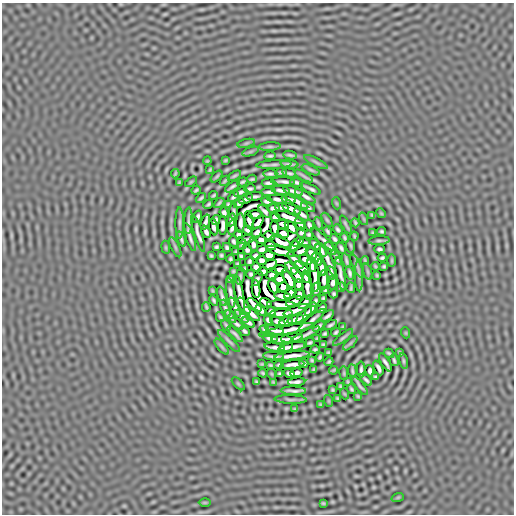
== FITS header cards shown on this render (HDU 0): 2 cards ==
NAXIS1  =                  512
NAXIS2  =                  512

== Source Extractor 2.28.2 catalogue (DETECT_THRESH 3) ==
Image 512 x 512 px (HDU 0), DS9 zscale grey, 1 PNG px = 1 image px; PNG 516 x 516 px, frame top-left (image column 1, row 512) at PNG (2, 3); each listed source drawn as its Kron ellipse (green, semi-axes under 4 px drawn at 4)
Background -2.26e-06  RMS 1.5e-04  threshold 4.47e-04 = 3 sigma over >= 5 px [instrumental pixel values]
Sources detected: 312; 7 with non-positive FLUX_AUTO (blend fragments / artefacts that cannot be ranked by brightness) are neither listed nor drawn; the other 305 listed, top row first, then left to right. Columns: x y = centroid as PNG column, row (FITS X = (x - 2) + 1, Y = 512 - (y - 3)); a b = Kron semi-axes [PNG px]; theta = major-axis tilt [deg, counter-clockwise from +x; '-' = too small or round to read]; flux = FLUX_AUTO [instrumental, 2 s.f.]
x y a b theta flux
246 143 9 3 13 0.014
270 147 11 3 3 0.02
250 152 8 3 19 0.016
290 155 6 2 -11 0.02
270 156 6 3 6 0.019
225 160 3 2 - 0.011
207 161 4 3 - 0.0096
316 162 13 3 -26 0.019
289 164 9 2 -6 0.026
274 165 18 4 3 0.022
210 170 4 2 - 0.011
311 170 9 3 -25 0.022
281 172 6 2 5 0.017
289 173 7 2 -12 0.022
175 174 5 2 - 0.012
270 174 7 3 -1 0.023
217 176 7 3 45 0.015
234 176 7 3 32 0.017
304 176 10 2 -31 0.022
252 179 5 2 - 0.015
225 181 6 2 45 0.016
179 182 3 2 - 0.01
191 182 7 3 37 0.011
242 182 5 2 - 0.018
283 182 12 3 -3 0.035
297 182 6 3 -18 0.023
268 183 7 3 4 0.025
232 187 8 3 33 0.027
250 189 6 3 11 0.021
310 189 11 2 -25 0.031
196 190 5 2 - 0.015
281 190 9 3 -8 0.032
293 191 10 3 -16 0.03
241 192 7 3 22 0.027
269 192 7 3 2 0.027
213 195 4 2 - 0.014
255 196 8 3 6 0.025
305 196 12 3 -32 0.037
234 197 6 3 44 0.021
201 198 6 2 42 0.018
246 199 7 3 27 0.023
277 199 9 3 -5 0.025
288 199 7 3 -14 0.03
267 201 6 3 -8 0.023
297 202 12 3 -29 0.034
219 203 6 2 45 0.015
239 203 6 3 42 0.022
336 203 6 4 -71 0.0084
208 204 5 3 - 0.016
228 205 4 3 - 0.014
308 207 7 3 -23 0.017
273 208 6 3 4 0.021
282 208 7 3 -2 0.021
292 209 10 3 -23 0.044
234 211 8 3 88 0.011
265 211 8 3 -46 0.016
224 212 5 4 - 0.021
381 213 5 4 - 0.0093
255 214 7 4 1 0.02
302 214 8 3 -37 0.035
372 215 3 3 - 0.011
198 217 6 3 73 0.024
275 217 5 4 - 0.032
289 217 15 3 -20 0.045
364 219 6 4 -71 0.011
216 220 5 3 - 0.014
231 220 6 3 81 0.018
327 220 8 3 -58 0.015
188 221 13 2 88 0.032
249 221 9 4 -75 0.0034
205 222 8 3 70 0.032
258 222 8 4 52 0.026
180 223 15 3 90 0.029
240 223 10 3 89 0.037
318 223 6 3 -72 0.018
355 223 4 2 - 0.014
283 224 6 4 -20 0.04
300 224 7 3 -60 0.02
223 225 9 3 88 0.033
309 225 6 3 -66 0.024
346 225 10 2 -62 0.018
214 227 8 4 -79 0.016
232 227 7 3 81 0.021
291 227 8 4 -45 0.0097
275 228 7 4 -83 0.03
338 229 5 3 - 0.02
247 230 5 4 - 0.02
328 231 6 3 -62 0.019
382 231 4 3 - 0.016
206 232 6 3 -63 0.029
257 232 5 3 - 0.027
301 232 5 4 - 0.015
283 233 6 4 -22 0.047
373 233 3 2 - 0.01
198 234 19 3 -74 0.028
239 234 4 4 - 0.023
309 234 4 3 - 0.016
269 236 6 4 -16 0.02
354 236 4 2 - 0.013
190 237 14 2 -72 0.039
345 238 5 3 - 0.017
181 239 8 2 -69 0.024
246 239 9 3 11 0.0028
322 239 15 3 -44 0.031
335 239 5 3 - 0.021
261 240 5 4 - 0.031
379 240 11 3 5 0.019
234 241 5 3 - 0.019
281 242 12 4 -22 0.037
298 242 6 3 29 0.021
305 243 6 3 -25 0.0043
253 244 6 3 -72 0.018
315 244 7 3 -45 0.027
242 245 5 3 - 0.0054
270 245 6 4 -19 0.031
294 246 5 3 - 0.024
351 246 7 3 -84 0.014
166 247 6 3 -81 0.011
175 247 11 3 -64 0.016
216 247 4 3 - 0.016
227 247 4 3 - 0.018
331 248 7 3 -58 0.023
341 248 6 3 -60 0.022
262 249 6 4 11 0.024
379 249 5 3 - 0.02
247 250 5 4 - 0.014
321 250 7 3 -57 0.025
280 251 15 3 -14 0.019
301 251 9 4 29 0.029
236 252 3 3 - 0.014
311 253 7 3 -44 0.036
221 255 4 3 - 0.015
269 255 6 4 -4 0.043
211 256 4 3 - 0.014
241 256 4 4 - 0.016
255 256 5 4 - 0.016
336 257 8 3 -62 0.024
382 258 4 3 - 0.017
230 259 4 3 - 0.016
317 259 7 3 -61 0.027
262 260 5 4 - 0.024
295 260 11 3 -49 0.032
306 260 6 4 -30 0.036
346 260 7 2 -74 0.022
249 261 5 3 - 0.019
328 261 17 3 -63 0.021
365 261 4 2 - 0.013
392 261 6 3 90 0.012
237 264 4 3 - 0.013
270 265 7 3 22 0.036
311 266 7 4 -65 0.026
357 266 12 2 -65 0.021
375 266 4 2 - 0.01
384 266 4 3 - 0.014
256 267 4 4 - 0.023
291 268 7 3 -43 0.035
302 268 9 3 -41 0.054
322 268 8 3 -75 0.033
245 269 4 3 - 0.013
279 270 8 4 4 0.043
233 271 3 2 - 0.011
263 272 5 4 - 0.025
368 272 8 3 -71 0.012
331 273 7 3 -77 0.018
350 273 7 3 -77 0.025
251 274 4 3 - 0.017
272 274 6 4 42 0.029
341 274 17 3 -79 0.044
315 275 17 3 -86 0.03
359 275 16 2 90 0.022
377 275 3 2 - 0.011
240 276 8 2 81 0.016
297 276 8 3 -57 0.052
306 277 6 3 -77 0.042
230 279 4 3 - 0.015
257 279 8 3 62 0.0069
280 279 5 4 - 0.052
289 280 11 4 -63 0.06
324 280 10 3 90 0.043
333 283 7 3 86 0.024
299 285 6 4 -88 0.031
307 286 14 3 -83 0.041
273 287 7 3 -65 0.093
283 287 5 4 - 0.056
341 287 5 3 - 0.016
351 288 5 2 - 0.015
256 289 9 3 -85 0.065
316 289 6 3 89 0.018
325 290 4 3 - 0.015
212 291 3 2 - 0.011
231 293 15 3 -82 0.043
290 293 7 3 46 0.041
299 294 5 4 - 0.022
334 294 4 3 - 0.016
240 295 20 3 -80 0.026
222 296 10 3 -74 0.031
283 296 8 3 -9 0.04
323 298 4 3 - 0.014
214 300 6 3 -63 0.019
294 301 8 3 24 0.037
315 301 6 3 65 0.016
305 302 8 3 48 0.028
266 303 6 3 -36 0.029
254 305 9 3 -41 0.041
281 305 14 3 -2 0.03
244 306 9 3 -56 0.039
206 307 5 2 - 0.015
235 307 10 3 -64 0.036
225 308 9 3 -67 0.03
322 308 5 3 - 0.023
311 309 8 3 54 0.029
261 310 6 3 -52 0.028
296 310 13 3 22 0.022
271 311 5 4 - 0.018
282 313 11 3 1 0.04
252 314 9 3 -41 0.048
304 315 10 3 45 0.03
242 316 8 3 -45 0.029
327 316 7 3 38 0.026
220 317 5 2 - 0.017
231 317 7 2 -55 0.02
296 319 8 3 16 0.038
268 320 5 3 - 0.022
312 320 16 3 39 0.026
278 322 8 3 -23 0.029
286 322 7 3 18 0.03
249 323 7 3 -34 0.03
237 324 8 3 -40 0.027
226 325 6 3 -60 0.017
330 325 7 3 31 0.022
319 326 7 3 44 0.023
343 327 4 2 - 0.011
264 329 4 3 - 0.015
275 330 9 3 -16 0.042
287 330 28 3 11 0.042
244 331 6 3 -42 0.022
336 332 5 3 - 0.018
406 333 5 3 - 0.008
235 334 10 2 -47 0.028
306 334 15 2 26 0.033
325 334 4 3 - 0.015
343 337 12 3 38 0.023
270 338 7 3 -6 0.027
292 338 11 3 9 0.043
317 338 4 2 - 0.012
282 339 10 3 -1 0.036
229 341 15 3 -45 0.026
310 343 6 3 26 0.019
350 343 9 3 45 0.018
323 345 4 3 - 0.014
222 347 9 4 -50 0.015
275 347 10 3 -10 0.039
286 347 7 3 18 0.027
293 347 14 3 9 0.061
315 349 4 3 - 0.015
329 352 4 3 - 0.014
389 353 5 2 - 0.015
400 353 4 2 - 0.012
273 356 10 2 -3 0.034
292 356 18 3 6 0.071
320 357 4 3 - 0.015
312 360 3 3 - 0.013
394 360 6 2 -75 0.02
403 361 8 3 -79 0.015
329 362 4 3 - 0.014
385 362 10 3 -59 0.03
304 363 4 3 - 0.017
262 364 3 2 - 0.01
270 365 4 3 - 0.014
279 365 4 3 - 0.018
292 365 12 3 6 0.047
378 368 8 3 -65 0.029
314 369 4 2 - 0.011
334 370 4 2 - 0.012
361 370 8 3 90 0.026
352 371 6 2 -83 0.019
370 371 5 3 - 0.024
263 373 4 2 - 0.013
289 373 5 3 - 0.019
296 373 6 3 13 0.028
344 373 7 3 -82 0.011
272 374 6 3 -71 0.008
280 374 4 3 - 0.016
376 377 4 3 - 0.014
366 380 7 2 -42 0.024
256 382 4 3 - 0.013
273 382 4 2 - 0.0099
297 382 8 3 6 0.032
348 382 4 2 - 0.012
238 384 8 3 -45 0.0088
360 385 11 2 -51 0.028
340 386 3 3 - 0.012
351 389 5 2 - 0.015
332 390 3 3 - 0.012
293 391 12 2 -2 0.038
345 394 5 3 - 0.0085
358 396 3 2 - 0.01
338 398 3 2 - 0.012
291 399 16 4 -2 0.02
329 401 6 3 -71 0.0083
320 404 3 3 - 0.0099
295 409 3 2 - 0.0098
398 497 6 4 19 0.0092
205 502 6 4 0 0.008
323 503 3 2 - 0.011
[7 non-positive-flux detections neither listed nor drawn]